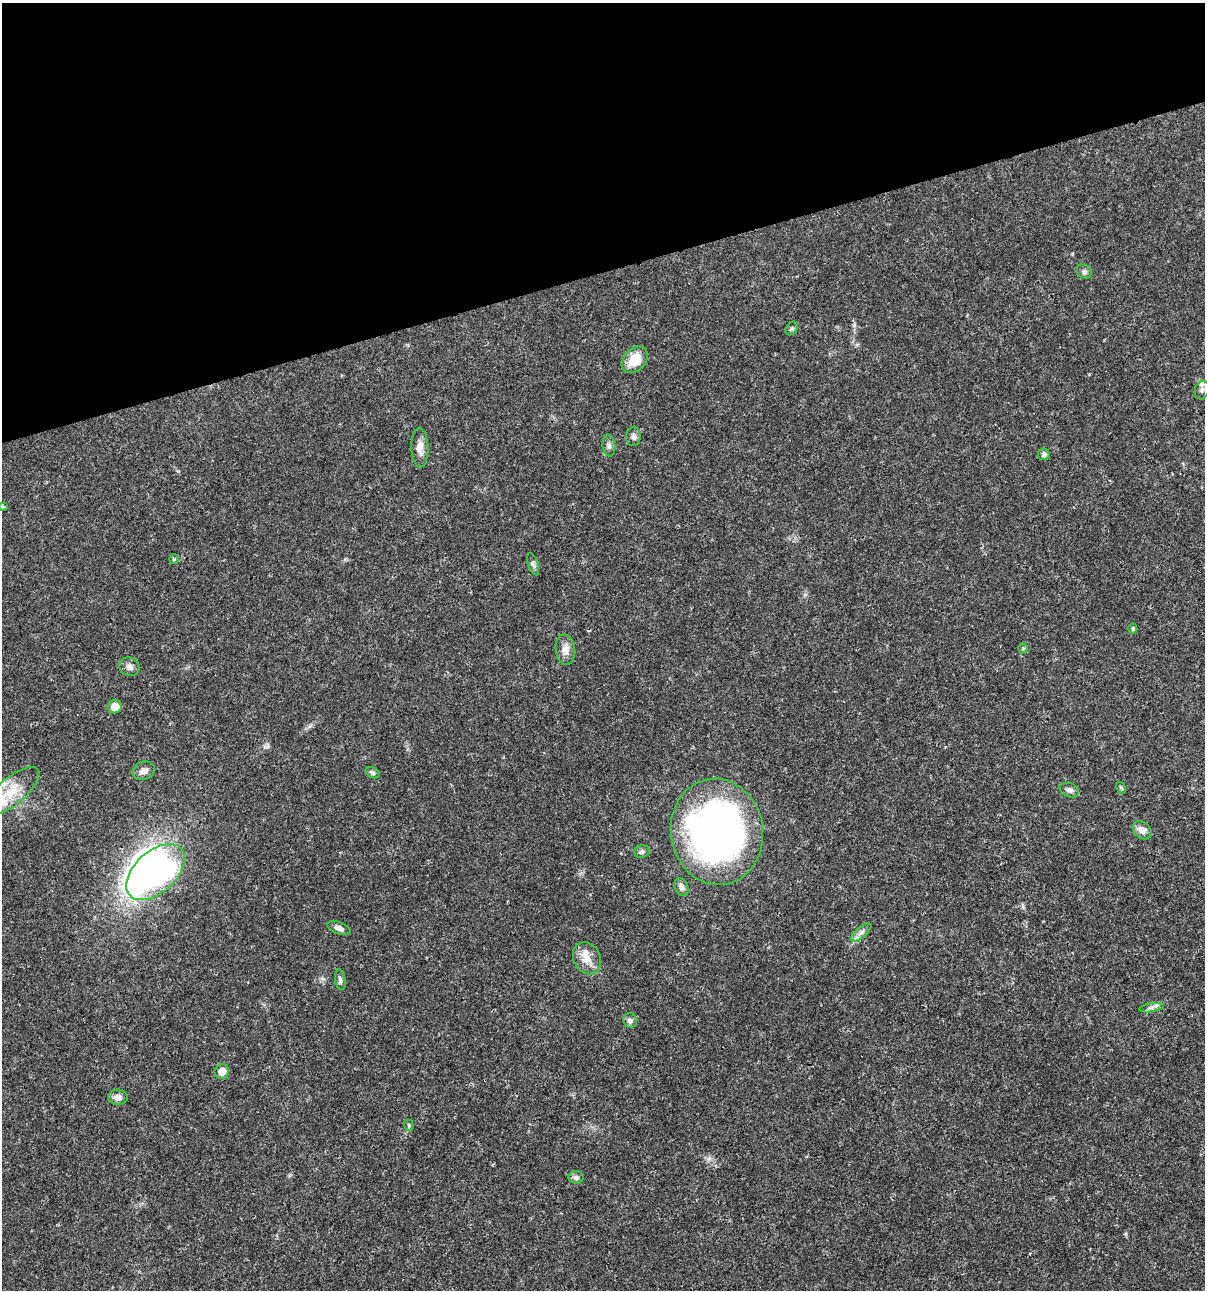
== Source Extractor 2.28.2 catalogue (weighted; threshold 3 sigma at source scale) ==
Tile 3 of 4 x 4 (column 3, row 1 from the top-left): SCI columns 2506-3708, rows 3870-5157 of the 4960 x 5159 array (HDU 1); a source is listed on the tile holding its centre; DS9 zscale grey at full resolution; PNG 1207 x 1292 px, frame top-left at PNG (2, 3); each listed source drawn as its Kron ellipse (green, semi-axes under 4 px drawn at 4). Shown black and unused: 21% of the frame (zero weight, under 3 of 4 exposures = <1% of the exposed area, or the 3 px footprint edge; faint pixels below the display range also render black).
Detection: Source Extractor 2.28.2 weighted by HDU 2 'WHT'; one run over the whole footprint, this tile lists its part. Background 0.017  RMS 0.0016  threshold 0.00737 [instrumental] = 3 sigma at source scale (4.5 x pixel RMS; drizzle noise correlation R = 1.50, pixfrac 1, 0.0396/0.0396 arcsec/px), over >= 5 px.
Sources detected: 40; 1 inside a brighter object's white glare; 1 cosmic-ray / hot-pixel residue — neither listed nor drawn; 2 inside a brighter listed object's ellipse — not listed separately; the other 36 listed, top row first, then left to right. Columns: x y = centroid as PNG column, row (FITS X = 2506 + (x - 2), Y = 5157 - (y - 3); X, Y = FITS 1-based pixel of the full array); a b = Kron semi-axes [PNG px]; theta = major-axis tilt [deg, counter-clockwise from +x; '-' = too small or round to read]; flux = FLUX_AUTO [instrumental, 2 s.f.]
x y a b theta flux
1084 272 8 6 -39 0.43
792 329 8 5 49 0.34
635 360 15 11 46 3.7
1202 390 9 7 74 0.66
633 437 9 7 86 0.6
609 446 11 6 -83 0.53
420 448 20 8 -88 1.4
1044 454 6 5 - 0.5
3 506 4 3 - 0.23
174 559 4 4 - 0.26
533 564 12 5 -71 0.47
1133 628 5 4 - 0.36
1023 648 5 4 - 0.23
565 650 15 9 -83 1.3
129 667 10 9 - 0.79
115 707 7 6 - 2.1
144 771 11 9 18 1
373 773 7 5 -26 0.38
1121 788 6 4 -56 0.21
1069 790 10 7 -21 0.59
12 791 33 13 40 4.3
1142 830 10 8 -43 1.3
717 832 53 46 -81 83
642 852 7 6 - 0.45
156 872 35 21 43 49
681 887 9 6 -64 0.77
339 928 12 6 -21 0.73
861 933 12 5 39 0.68
587 958 17 13 -63 2.1
340 980 10 5 -81 0.44
1151 1008 12 4 9 0.61
630 1020 7 6 - 0.58
222 1071 7 7 - 1.7
118 1097 10 7 -3 0.93
409 1125 6 4 -71 0.24
576 1177 7 6 - 0.55
Overlapping masked pixels (flux is a lower limit): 1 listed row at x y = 156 872